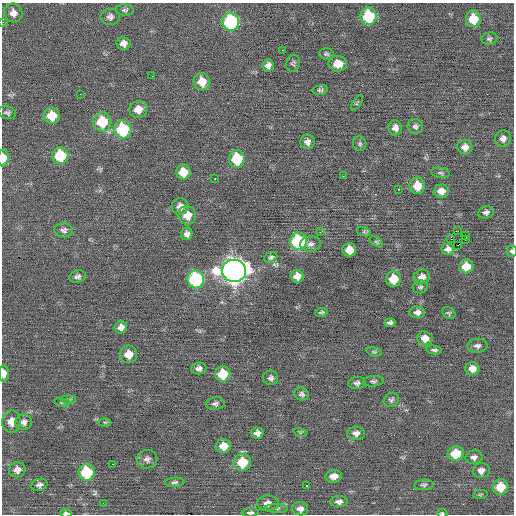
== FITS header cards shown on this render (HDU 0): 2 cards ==
NAXIS1  =                  512 / Axis length
NAXIS2  =                  512 / Axis length

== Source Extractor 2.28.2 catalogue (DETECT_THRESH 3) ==
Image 512 x 512 px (HDU 0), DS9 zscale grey, 1 PNG px = 1 image px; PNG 516 x 516 px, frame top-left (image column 1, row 512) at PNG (2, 3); each listed source drawn as its Kron ellipse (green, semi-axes under 4 px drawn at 4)
Background -0.00313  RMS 0.8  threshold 2.4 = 3 sigma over >= 5 px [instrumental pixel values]
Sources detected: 119; all 119 listed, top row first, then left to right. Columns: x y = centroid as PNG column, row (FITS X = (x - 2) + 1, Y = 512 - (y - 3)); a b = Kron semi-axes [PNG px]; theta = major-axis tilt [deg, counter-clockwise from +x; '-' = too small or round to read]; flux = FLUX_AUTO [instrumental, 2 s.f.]
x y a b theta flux
125 10 8 5 -6 120
13 13 9 9 - 350
368 16 9 8 - 2900
110 17 9 8 - 220
473 19 8 7 - 1200
2 22 4 2 - 63
231 22 9 8 - 6100
489 39 8 6 16 120
123 43 7 6 - 280
283 50 3 2 - 270
326 54 7 5 -4 110
293 63 8 6 73 130
338 64 9 7 -1 650
268 65 6 5 - 250
152 76 2 2 - 140
202 82 9 8 - 770
320 90 7 5 9 110
80 94 2 2 - 38
357 103 8 3 55 59
138 109 9 8 - 560
7 113 9 6 -17 140
52 116 8 8 - 990
102 122 9 9 - 2000
415 126 8 7 - 160
395 128 7 6 - 280
123 129 9 8 - 3500
503 139 8 8 - 240
307 142 7 7 - 240
360 144 7 6 - 100
465 147 8 7 - 340
60 156 8 8 - 2300
3 158 8 5 86 640
237 159 9 8 - 2100
183 172 7 7 - 900
440 173 9 5 -10 96
343 176 3 2 - 54
215 179 3 2 - 340
417 186 8 8 - 900
398 189 3 2 - 80
441 191 7 6 - 350
180 206 8 8 - 310
486 212 8 6 14 150
187 215 9 9 - 680
64 230 9 7 -7 180
458 231 2 2 - 830
320 232 4 3 - 48
364 232 7 4 -18 87
187 234 6 6 - 210
465 235 3 2 - 180
451 239 3 2 - 850
465 239 3 2 - 27
298 241 9 8 - 4500
376 242 7 4 -33 79
311 244 10 7 7 240
458 245 3 2 - 660
448 249 6 5 - 260
349 250 7 7 - 690
512 251 6 5 - 140
271 257 7 5 24 98
466 266 7 7 - 860
234 271 12 11 - 55000
297 276 6 6 - 430
77 277 9 6 15 160
422 277 8 7 - 350
196 279 9 8 - 6000
393 279 8 7 - 950
420 287 7 6 - 120
321 312 6 4 10 91
417 312 8 6 -4 240
449 313 7 5 -36 91
390 323 5 4 - 130
121 327 6 6 - 270
425 338 7 7 - 520
477 346 10 7 3 200
434 350 8 4 -8 120
374 352 8 4 -14 82
129 354 9 8 - 590
199 368 8 6 6 220
472 369 7 6 - 410
4 373 8 5 90 340
223 374 7 7 - 1300
271 378 7 7 - 180
373 381 10 5 4 120
357 383 8 6 5 160
302 394 7 6 - 140
68 399 7 4 0 83
391 400 8 7 - 130
62 402 8 4 -8 86
215 404 9 6 8 160
11 421 11 9 85 490
24 422 8 8 - 230
105 422 6 4 -2 70
300 432 7 4 -19 79
257 433 6 5 - 270
356 433 9 6 0 260
223 446 7 7 - 700
456 454 8 7 - 1400
474 457 8 7 - 220
147 459 10 9 - 230
242 462 9 8 - 1500
112 464 2 2 - 190
17 470 8 7 - 290
481 471 8 7 - 290
87 472 8 8 - 2900
334 476 8 6 11 390
175 482 10 4 5 120
39 485 8 6 14 190
306 485 3 3 - 84
424 485 10 5 2 120
501 487 8 7 - 1200
480 494 7 3 8 60
339 502 8 5 2 200
103 503 2 2 - 23
268 503 11 7 1 360
277 508 11 4 -1 110
300 509 8 6 -4 260
66 513 6 3 -5 130
250 513 8 4 5 120
442 513 5 3 - 72
At the frame edge (FLAGS 8, measured only in part): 7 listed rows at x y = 2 22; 3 158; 512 251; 4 373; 66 513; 250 513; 442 513